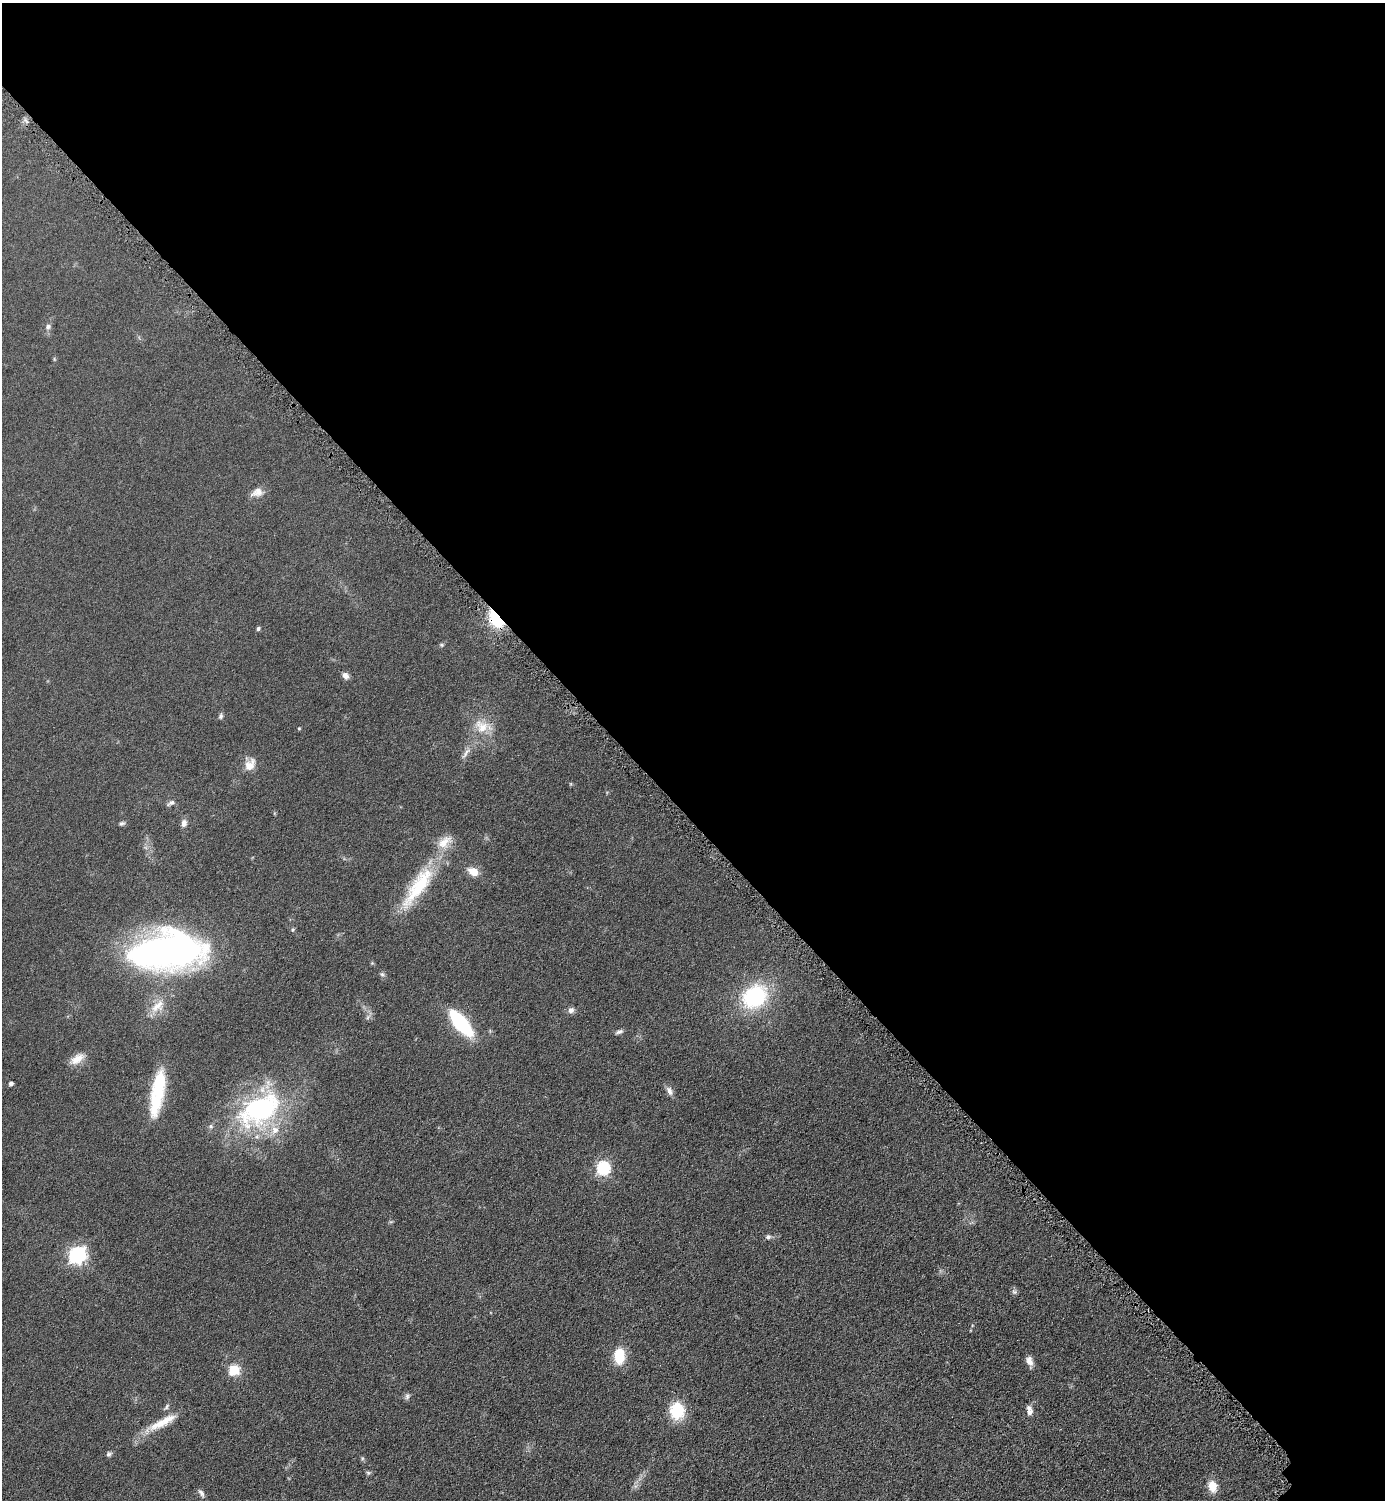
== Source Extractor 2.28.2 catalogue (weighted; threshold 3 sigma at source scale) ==
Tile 3 of 4 x 4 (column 3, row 1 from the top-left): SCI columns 3081-4463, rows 4508-6005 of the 6019 x 6019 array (HDU 1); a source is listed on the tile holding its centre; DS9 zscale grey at full resolution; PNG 1387 x 1502 px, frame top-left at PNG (2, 3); no overlay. Shown black and unused: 55% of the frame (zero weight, under 4 of 8 exposures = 1% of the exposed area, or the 3 px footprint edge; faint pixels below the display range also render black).
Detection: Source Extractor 2.28.2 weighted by HDU 2 'WHT'; one run over the whole footprint, this tile lists its part. Background 0.0761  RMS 0.0057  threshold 0.0234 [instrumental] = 3 sigma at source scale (4.09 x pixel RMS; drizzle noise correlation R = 1.36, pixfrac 0.8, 0.05/0.05 arcsec/px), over >= 5 px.
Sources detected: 50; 1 inside a brighter object's white glare — not listed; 4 inside a brighter listed object's ellipse — not listed separately; the other 45 listed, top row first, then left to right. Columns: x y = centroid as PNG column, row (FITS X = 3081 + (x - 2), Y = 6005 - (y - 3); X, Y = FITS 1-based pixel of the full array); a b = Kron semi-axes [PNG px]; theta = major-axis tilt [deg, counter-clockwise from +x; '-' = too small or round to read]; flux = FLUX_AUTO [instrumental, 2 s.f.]
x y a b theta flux
48 327 8 7 - 1.8
257 492 17 10 20 4.4
496 618 16 8 -59 35
258 629 4 4 - 1.1
441 645 6 5 - 0.74
345 676 9 7 -50 2.5
221 716 7 5 82 1.2
482 726 22 16 -38 11
299 728 4 3 - 0.55
466 753 20 5 56 3.1
250 765 18 11 52 5.5
171 803 12 5 31 1.6
122 823 8 5 26 1.1
184 823 10 7 76 2.4
473 872 11 8 -29 6.6
418 886 67 19 55 35
167 951 66 32 5 250
382 974 6 5 - 1.1
754 996 24 20 37 48
158 1006 24 13 40 9
571 1010 8 7 - 2
368 1017 7 4 71 1.1
461 1023 21 8 -50 65
619 1032 10 5 22 1.4
77 1059 20 10 34 6
11 1084 4 4 - 1.8
159 1085 38 15 87 24
669 1091 12 7 -64 2.6
260 1109 62 36 33 88
603 1168 6 6 - 74
768 1237 8 6 19 1.4
77 1255 7 7 - 160
1014 1292 8 6 -21 1.1
619 1356 12 8 87 21
1029 1361 12 7 -70 3.4
234 1370 6 5 - 40
407 1396 9 6 64 1.4
167 1407 10 4 60 1.2
677 1411 19 16 -84 18
1029 1412 8 6 53 2.2
160 1424 37 10 27 12
109 1454 6 6 - 1.2
368 1473 6 5 - 0.91
1212 1486 12 9 -74 7.7
201 1493 11 5 -59 1.7
Overlapping masked pixels (flux is a lower limit): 1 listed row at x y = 496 618